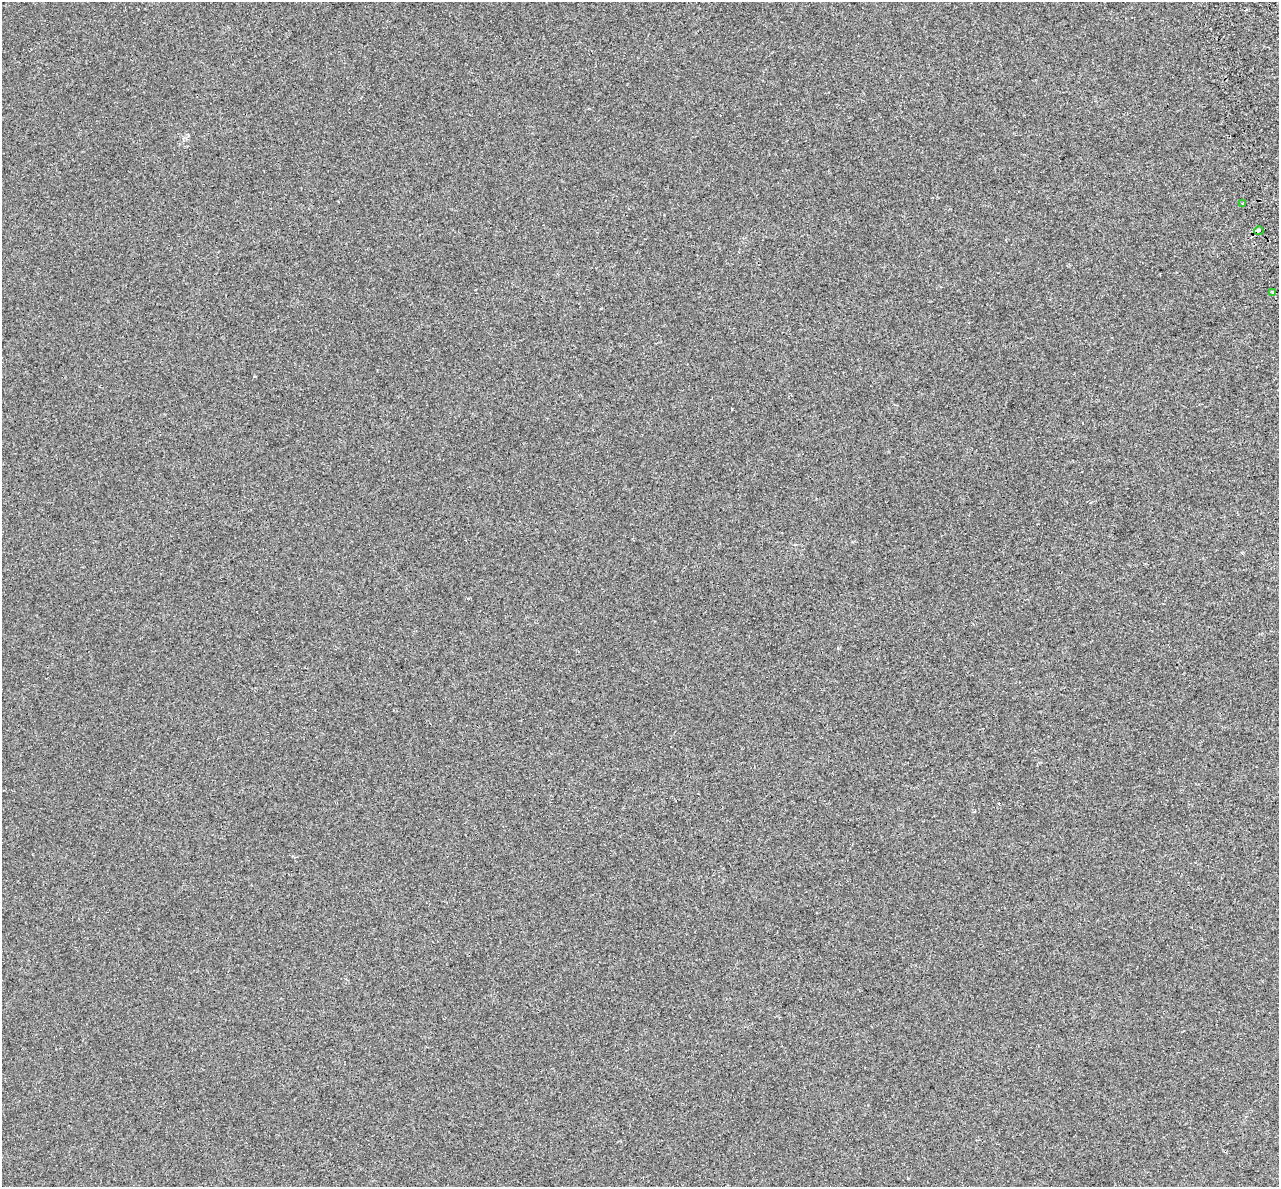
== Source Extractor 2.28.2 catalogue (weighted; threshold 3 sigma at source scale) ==
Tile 10 of 4 x 4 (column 2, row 3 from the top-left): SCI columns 1365-2641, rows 1329-2513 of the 5284 x 5072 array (HDU 1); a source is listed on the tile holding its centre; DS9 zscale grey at full resolution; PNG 1281 x 1189 px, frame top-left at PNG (2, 2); each listed source drawn as its Kron ellipse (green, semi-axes under 4 px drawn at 4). Shown black and unused: <1% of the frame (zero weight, under 2 of 3 exposures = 7% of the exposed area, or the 3 px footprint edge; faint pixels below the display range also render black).
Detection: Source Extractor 2.28.2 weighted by HDU 2 'WHT'; one run over the whole footprint, this tile lists its part. Background -6.78e-05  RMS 0.0045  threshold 0.0202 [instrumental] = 3 sigma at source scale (4.5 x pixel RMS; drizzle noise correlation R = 1.50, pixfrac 1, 0.0396/0.0396 arcsec/px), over >= 5 px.
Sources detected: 5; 2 cosmic-ray / hot-pixel residue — neither listed nor drawn; the other 3 listed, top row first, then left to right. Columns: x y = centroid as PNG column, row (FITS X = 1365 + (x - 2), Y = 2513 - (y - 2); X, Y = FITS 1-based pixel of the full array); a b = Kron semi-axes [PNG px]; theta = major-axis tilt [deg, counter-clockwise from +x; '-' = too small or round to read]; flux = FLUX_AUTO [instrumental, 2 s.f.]
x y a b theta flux
1243 203 3 3 - 0.48
1259 231 4 3 - 4.8
1273 293 3 3 - 0.91
Overlapping masked pixels (flux is a lower limit): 1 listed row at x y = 1259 231